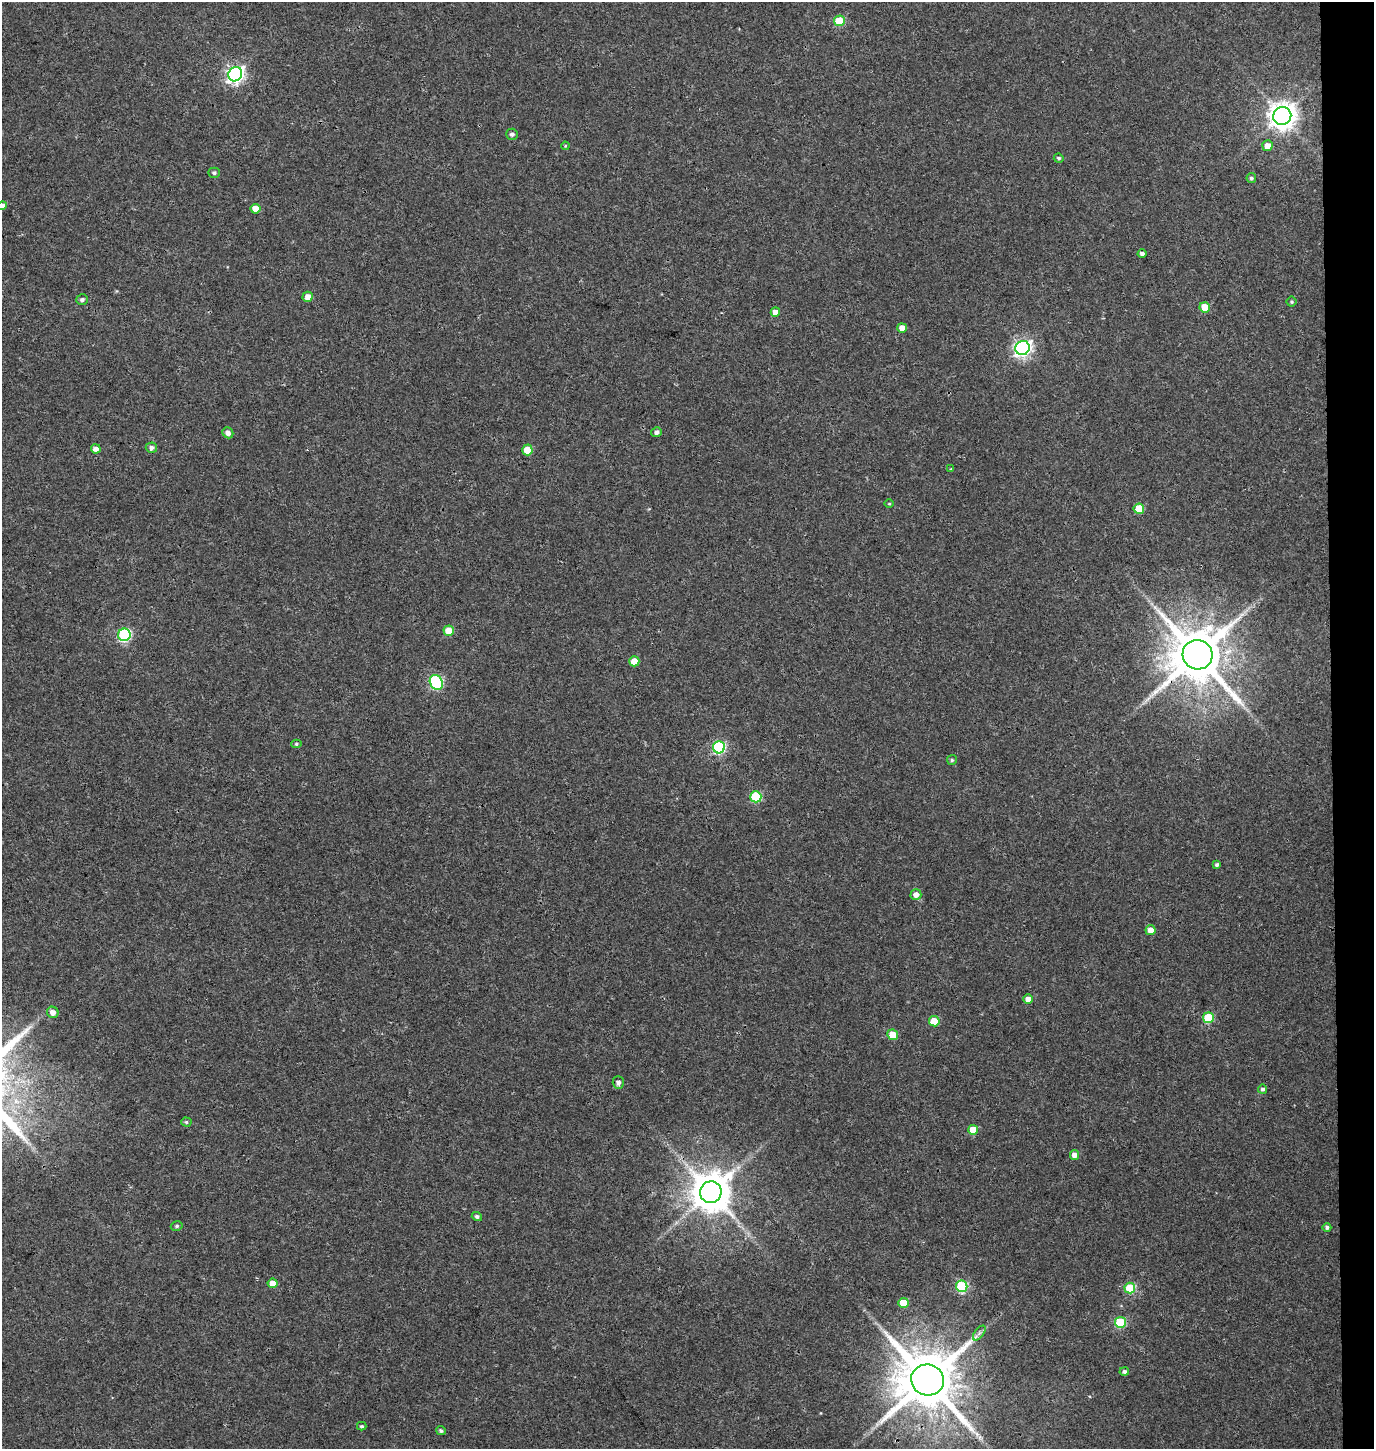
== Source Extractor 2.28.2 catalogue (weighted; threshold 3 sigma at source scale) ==
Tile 6 of 3 x 3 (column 3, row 2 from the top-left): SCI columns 3016-4387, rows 1461-2907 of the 4656 x 4358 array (HDU 1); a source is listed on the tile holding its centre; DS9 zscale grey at full resolution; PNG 1376 x 1451 px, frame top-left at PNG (2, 2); each listed source drawn as its Kron ellipse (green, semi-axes under 4 px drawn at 4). Shown black and unused: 3% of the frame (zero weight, under 3 of 4 exposures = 5% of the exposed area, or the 3 px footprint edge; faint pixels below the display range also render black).
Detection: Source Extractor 2.28.2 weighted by HDU 2 'WHT'; one run over the whole footprint, this tile lists its part. Background 0.0327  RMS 0.0043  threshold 0.0193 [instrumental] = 3 sigma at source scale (4.5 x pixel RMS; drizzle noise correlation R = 1.50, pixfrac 1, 0.0396/0.0396 arcsec/px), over >= 5 px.
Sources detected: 63; all 63 listed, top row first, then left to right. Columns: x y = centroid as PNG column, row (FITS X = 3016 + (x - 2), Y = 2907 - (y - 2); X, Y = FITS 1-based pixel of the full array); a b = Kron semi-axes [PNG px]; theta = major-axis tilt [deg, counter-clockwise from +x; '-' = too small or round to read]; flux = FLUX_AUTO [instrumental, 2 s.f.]
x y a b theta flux
839 21 5 5 - 16
235 74 7 6 - 150
1282 116 9 9 - 500
512 134 6 5 - 1.4
565 146 4 3 - 0.38
1267 146 5 5 - 3.7
1059 158 5 4 - 0.9
214 173 5 5 - 0.88
1251 178 5 4 - 0.97
2 206 4 4 - 2.4
255 209 5 5 - 5.6
1142 254 4 4 - 1.3
308 297 5 5 - 3.5
82 299 6 5 - 1.2
1292 302 5 5 - 0.7
1205 307 5 5 - 9.3
775 312 4 4 - 3.1
902 328 5 4 - 3.6
1022 348 7 7 - 150
656 432 5 5 - 1.4
228 433 6 5 - 2.1
151 448 5 5 - 1.6
96 449 5 4 - 2.8
527 450 5 5 - 8.8
951 469 4 3 - 0.36
889 504 4 3 - 0.37
1139 509 5 5 - 14
449 631 5 5 - 7.3
124 635 6 6 - 55
1197 655 15 14 - 2900
634 661 5 5 - 6.6
436 682 8 6 -63 52
296 744 5 4 - 0.67
719 747 6 6 - 54
952 760 5 5 - 0.7
756 797 5 5 - 28
1217 865 4 3 - 0.94
916 895 5 5 - 2.9
1150 930 5 5 - 3.7
1028 999 5 4 - 3
53 1012 6 5 - 2.9
1208 1018 5 5 - 23
934 1021 5 5 - 9.3
893 1035 5 5 - 8.3
618 1082 6 5 - 1.5
1262 1089 4 4 - 1.1
186 1122 5 4 - 0.66
973 1130 5 5 - 7.3
1074 1155 5 4 - 3.1
711 1192 11 10 - 1400
477 1216 5 4 - 1.2
177 1226 6 4 16 0.75
1327 1227 4 4 - 1.1
273 1283 5 4 - 4.7
962 1286 6 5 - 37
1130 1288 5 5 - 21
903 1303 5 5 - 8.9
1120 1322 5 5 - 29
979 1333 8 4 53 1.2
1124 1372 4 4 - 1.1
928 1380 16 15 - 3600
362 1426 5 3 - 0.66
441 1431 5 4 - 0.93
Overlapping masked pixels (flux is a lower limit): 2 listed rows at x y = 1197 655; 928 1380
Isophote crosses this tile's border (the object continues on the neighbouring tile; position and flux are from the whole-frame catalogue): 1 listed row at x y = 2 206